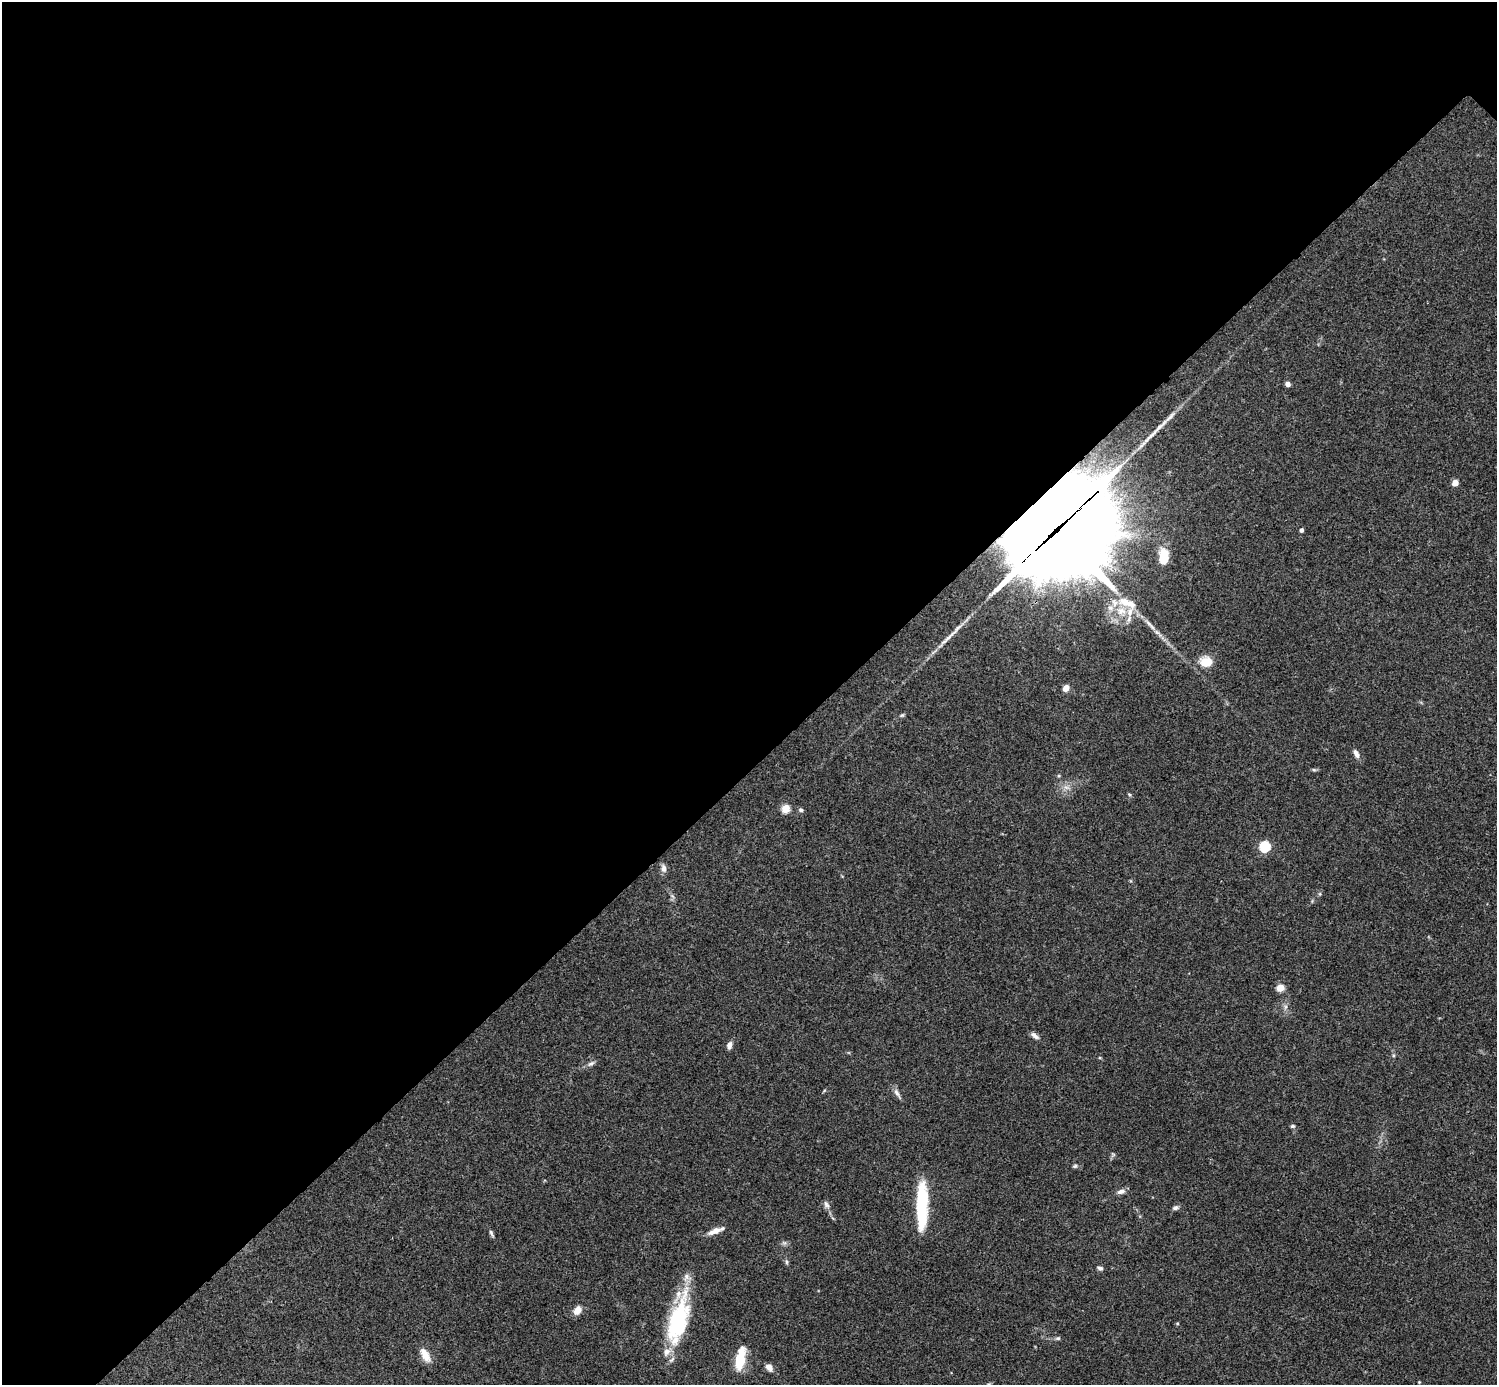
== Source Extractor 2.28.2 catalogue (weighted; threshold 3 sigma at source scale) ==
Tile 5 of 4 x 4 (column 1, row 2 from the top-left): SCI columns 6-1500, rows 3065-4447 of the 5988 x 5988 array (HDU 1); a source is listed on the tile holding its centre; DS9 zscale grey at full resolution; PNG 1499 x 1387 px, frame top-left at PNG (2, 2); no overlay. Shown black and unused: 55% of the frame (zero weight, under 3 of 4 exposures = <1% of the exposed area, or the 3 px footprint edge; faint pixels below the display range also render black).
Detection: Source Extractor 2.28.2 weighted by HDU 2 'WHT'; one run over the whole footprint, this tile lists its part. Background 0.118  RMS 0.0062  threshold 0.0281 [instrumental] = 3 sigma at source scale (4.5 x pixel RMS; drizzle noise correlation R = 1.50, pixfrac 1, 0.05/0.05 arcsec/px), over >= 5 px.
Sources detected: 51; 3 long thin detections or spike segments (spike, bleed or trail) — not listed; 5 inside a brighter listed object's ellipse — not listed separately; the other 43 listed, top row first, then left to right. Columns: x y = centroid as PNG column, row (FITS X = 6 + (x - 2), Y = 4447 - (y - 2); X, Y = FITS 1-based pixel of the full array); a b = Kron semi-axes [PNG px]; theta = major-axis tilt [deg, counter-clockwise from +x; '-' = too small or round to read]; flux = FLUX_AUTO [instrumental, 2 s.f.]
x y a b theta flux
1288 384 5 4 - 2.7
1455 483 5 5 - 5.9
1301 530 4 4 - 1.8
1056 531 47 34 36 12000
1164 557 14 8 86 12
1127 603 32 12 -22 15
1110 608 8 6 -21 2.6
1206 662 13 10 -3 11
1066 688 5 4 - 10
902 715 6 5 - 0.94
1356 754 11 6 -66 2.9
1314 770 6 4 -19 0.87
1066 787 7 4 -18 1.9
1129 794 6 3 -20 0.74
786 808 5 5 - 19
801 810 6 5 - 1.4
1265 847 5 5 - 57
663 868 11 6 -78 2.9
1280 988 5 5 - 16
1285 1007 7 4 71 1.4
1035 1036 12 5 -39 2.4
729 1045 9 6 75 2.8
591 1063 11 6 31 2
897 1093 14 6 -60 2.6
1292 1126 6 4 1 1.2
1075 1166 6 5 - 1
1121 1191 10 6 19 2.6
826 1204 11 7 -63 2.2
922 1206 50 11 89 38
1175 1208 8 6 19 1.5
716 1231 18 6 21 6
491 1233 12 4 -63 1.4
784 1243 7 4 17 1.2
786 1262 7 4 -82 1.1
1100 1268 7 5 -9 1.5
577 1310 10 8 50 5.4
678 1320 57 19 75 61
1177 1323 5 3 - 0.56
1058 1338 7 5 0 1.1
425 1355 19 9 -60 6.8
740 1359 20 8 79 23
769 1367 9 6 -52 3.6
1419 1382 3 3 - 0.47
Overlapping masked pixels (flux is a lower limit): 1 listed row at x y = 1056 531